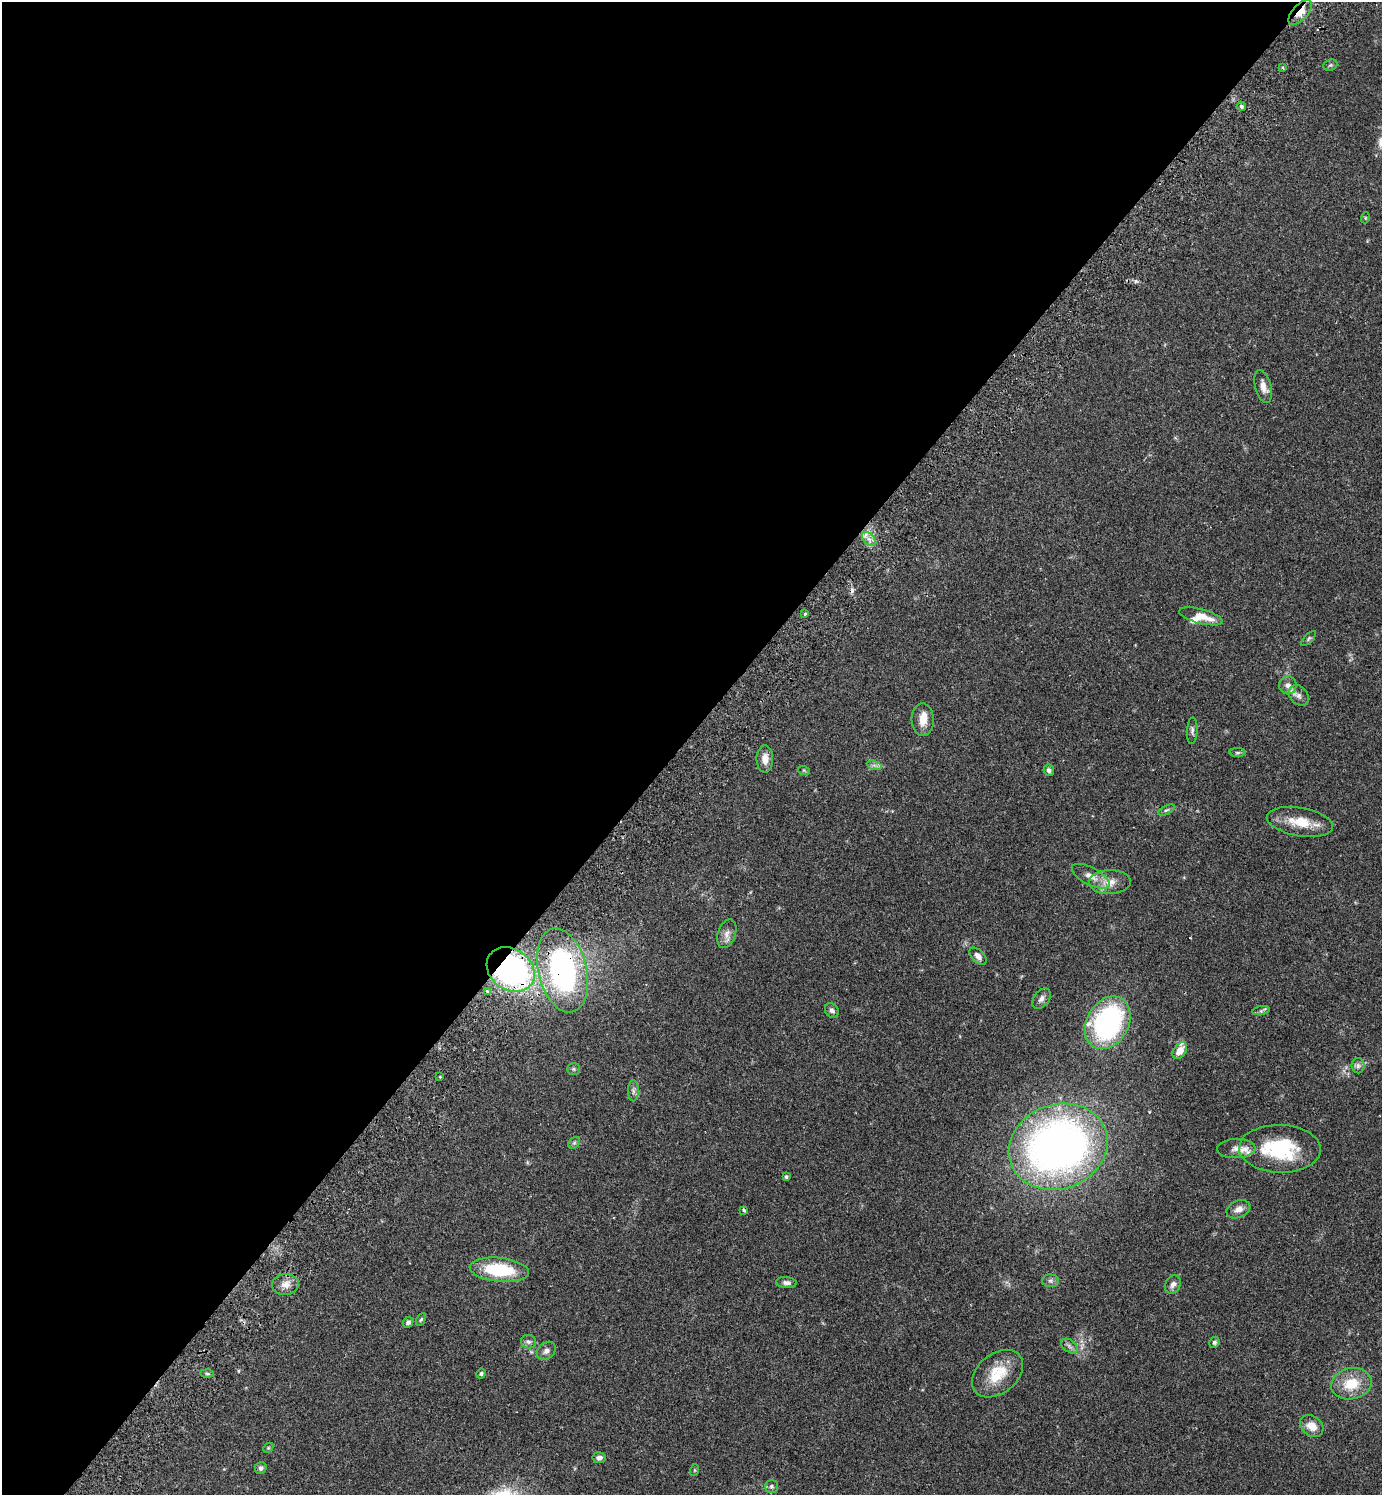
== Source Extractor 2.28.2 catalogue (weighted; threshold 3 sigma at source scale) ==
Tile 5 of 4 x 4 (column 1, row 2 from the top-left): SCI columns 345-1724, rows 3031-4523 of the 6070 x 6063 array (HDU 1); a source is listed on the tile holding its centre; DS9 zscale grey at full resolution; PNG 1384 x 1497 px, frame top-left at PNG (2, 2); each listed source drawn as its Kron ellipse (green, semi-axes under 4 px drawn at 4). Shown black and unused: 49% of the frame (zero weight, under 2 of 3 exposures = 3% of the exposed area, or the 3 px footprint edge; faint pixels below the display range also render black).
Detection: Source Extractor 2.28.2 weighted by HDU 2 'WHT'; one run over the whole footprint, this tile lists its part. Background 0.074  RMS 0.0053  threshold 0.0237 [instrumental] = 3 sigma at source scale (4.5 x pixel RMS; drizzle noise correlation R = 1.50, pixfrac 1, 0.05/0.05 arcsec/px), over >= 5 px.
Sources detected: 71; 1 cosmic-ray / hot-pixel residue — neither listed nor drawn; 5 inside a brighter listed object's ellipse — not listed separately; the other 65 listed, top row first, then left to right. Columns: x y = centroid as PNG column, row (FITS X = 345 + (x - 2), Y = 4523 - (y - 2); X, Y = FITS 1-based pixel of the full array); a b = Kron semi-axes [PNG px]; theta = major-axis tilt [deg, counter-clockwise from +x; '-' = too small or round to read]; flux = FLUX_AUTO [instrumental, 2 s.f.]
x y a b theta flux
1300 12 15 7 47 9
1330 65 7 5 21 0.91
1282 68 3 3 - 0.9
1242 106 4 4 - 1.1
1365 218 5 3 - 0.48
1263 386 17 8 -75 4
869 539 9 5 -45 2.4
805 614 3 3 - 1.7
1201 616 22 7 -14 7.6
1308 639 10 4 46 1
1288 685 9 8 - 2.8
1299 695 11 8 -49 2.6
923 720 16 11 -89 5.6
1192 731 13 5 86 1.6
1237 753 8 4 1 0.83
765 759 13 8 88 4.7
874 765 7 4 -18 1.4
1049 770 6 5 - 1.3
804 771 6 4 -20 0.62
1166 810 9 4 26 0.88
1300 822 33 14 -10 13
1091 876 21 8 -28 5.4
1110 882 21 12 2 6.4
727 934 15 9 72 3.4
978 956 10 6 -45 2.6
511 970 25 20 -35 130
562 970 43 24 -76 100
487 991 3 2 - 1.1
1041 999 11 7 52 2.3
832 1010 8 6 -50 1.8
1261 1011 9 4 10 1.1
1108 1023 28 21 60 93
1180 1051 9 6 54 6.1
1358 1066 8 6 -90 1.6
574 1069 6 5 - 0.85
440 1077 3 2 - 0.46
633 1091 10 5 90 1.7
574 1143 6 5 - 0.95
1058 1147 50 42 20 290
1236 1149 19 9 2 4
1280 1149 41 24 -1 39
786 1177 4 4 - 1
1238 1209 12 8 23 3.4
743 1210 3 3 - 1.2
499 1270 29 12 -6 29
1050 1281 8 6 -1 1.5
786 1283 10 5 -4 1.8
285 1284 13 10 7 4.3
1173 1284 9 7 61 2.3
421 1320 7 4 61 0.7
408 1322 6 5 - 1.2
528 1342 7 6 - 1.4
1214 1342 6 5 - 0.99
1069 1346 9 6 -37 1.8
546 1351 10 8 40 2.3
207 1374 7 4 -2 0.94
481 1374 5 4 - 1
997 1374 29 19 39 16
1351 1384 20 15 13 14
1312 1426 12 9 -36 6.2
268 1448 6 4 45 0.66
599 1458 7 5 6 2
261 1468 6 5 - 1.5
695 1470 6 4 71 0.61
771 1486 6 6 - 1.3
Overlapping masked pixels (flux is a lower limit): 3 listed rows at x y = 1300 12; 511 970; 562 970